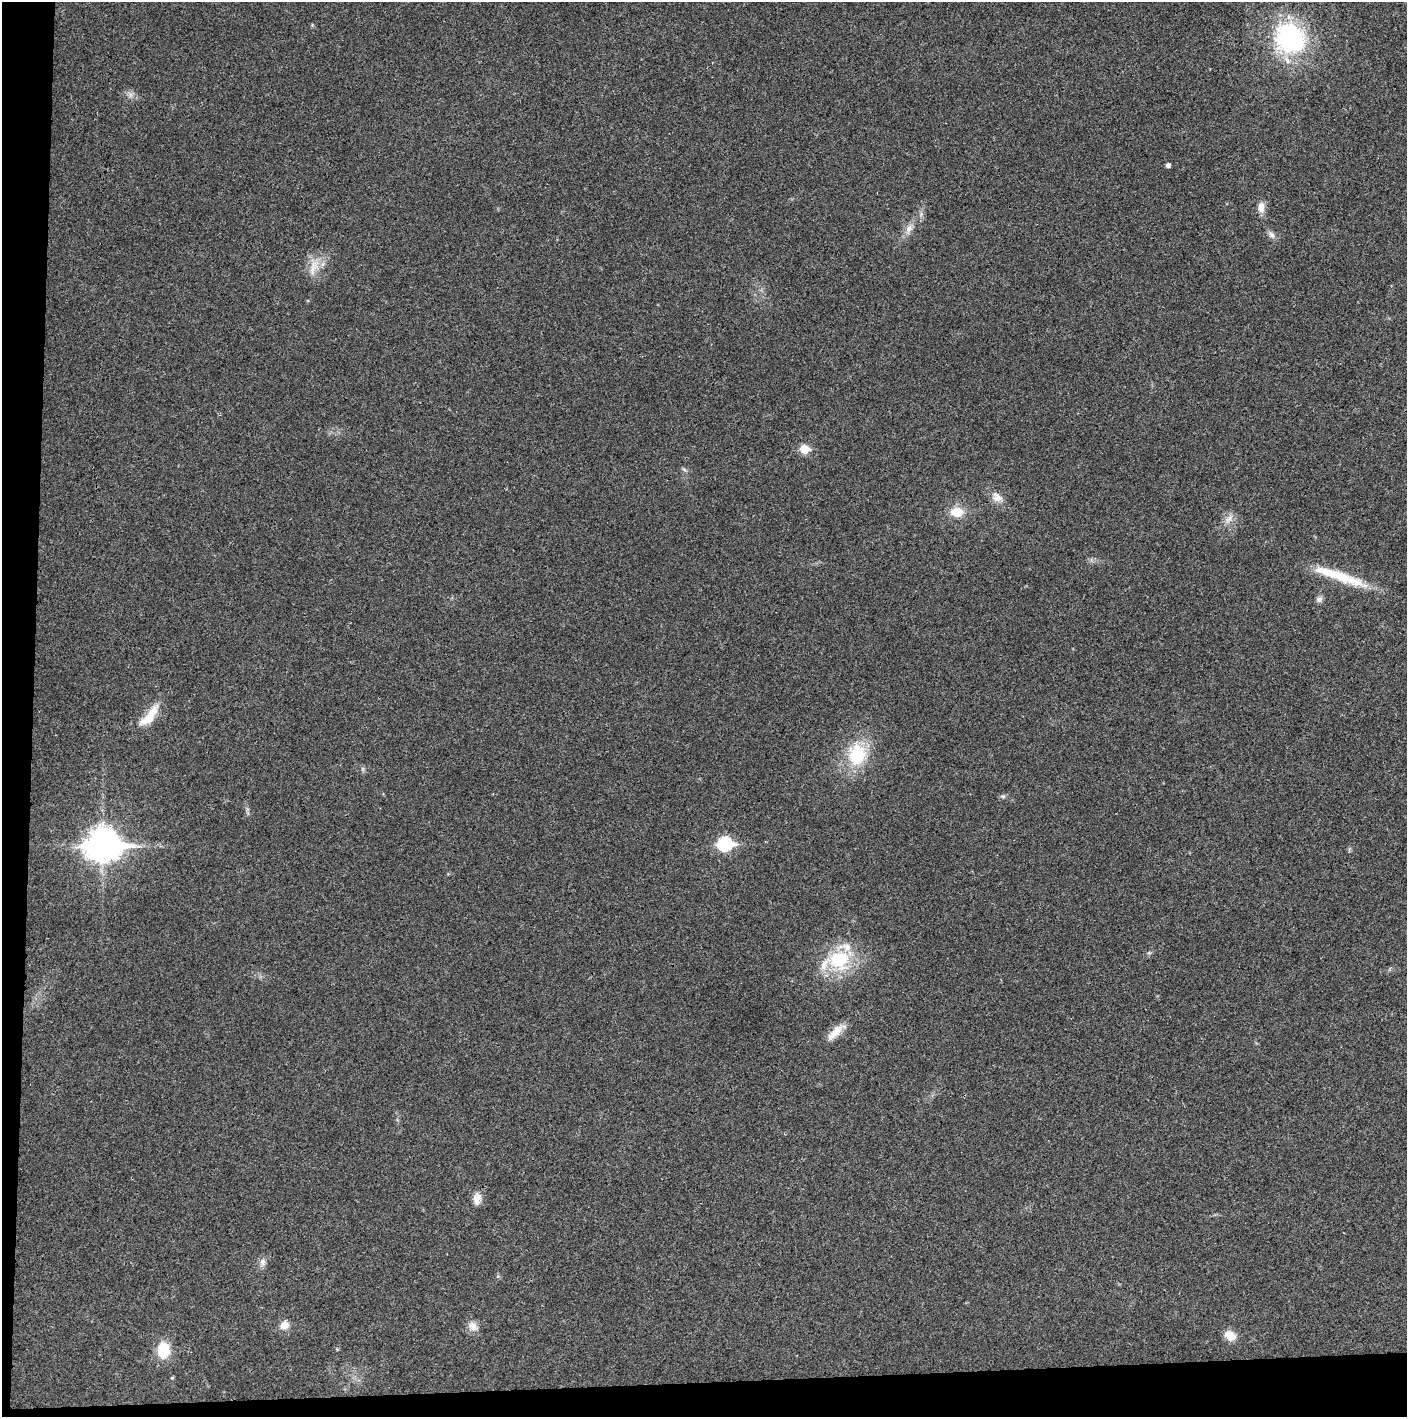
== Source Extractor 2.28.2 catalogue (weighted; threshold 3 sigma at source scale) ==
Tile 7 of 3 x 3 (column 1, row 3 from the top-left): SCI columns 4-1408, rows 2-1416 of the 4237 x 4245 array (HDU 1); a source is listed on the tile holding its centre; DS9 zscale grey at full resolution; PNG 1409 x 1419 px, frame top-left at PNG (2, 2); no overlay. Shown black and unused: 5% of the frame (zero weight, under 3 of 4 exposures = <1% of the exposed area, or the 3 px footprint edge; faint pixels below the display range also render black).
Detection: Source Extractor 2.28.2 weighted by HDU 2 'WHT'; one run over the whole footprint, this tile lists its part. Background 0.0191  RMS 0.0053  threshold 0.0237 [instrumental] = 3 sigma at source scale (4.5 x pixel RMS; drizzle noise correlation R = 1.50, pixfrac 1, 0.05/0.05 arcsec/px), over >= 5 px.
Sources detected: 28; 2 inside a brighter listed object's ellipse — not listed separately; the other 26 listed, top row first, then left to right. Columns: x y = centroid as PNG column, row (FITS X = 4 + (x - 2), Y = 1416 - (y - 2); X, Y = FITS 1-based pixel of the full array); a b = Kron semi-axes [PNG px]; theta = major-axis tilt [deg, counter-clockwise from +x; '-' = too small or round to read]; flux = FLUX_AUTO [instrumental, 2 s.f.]
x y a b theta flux
1290 38 34 31 -48 69
1168 165 4 4 - 1.8
1261 207 14 8 88 3.9
909 228 12 9 58 3.5
1272 235 10 7 -57 2.1
313 265 14 9 -46 5.2
804 449 6 5 - 16
997 497 16 11 -44 4.5
957 512 13 10 0 9
1229 519 13 7 37 3.4
1340 576 73 10 -19 21
1319 599 9 7 21 1.7
149 716 35 11 51 12
857 755 29 22 81 26
1003 796 7 4 0 0.94
725 844 8 6 4 71
103 845 13 10 0 880
839 960 29 26 -13 29
835 1032 26 9 45 6.7
477 1199 16 9 83 4.2
263 1262 10 8 78 2.5
284 1325 9 8 - 5
473 1326 14 9 -57 3.8
1230 1336 13 10 -30 6.4
163 1350 17 12 85 15
172 1378 4 4 - 0.55